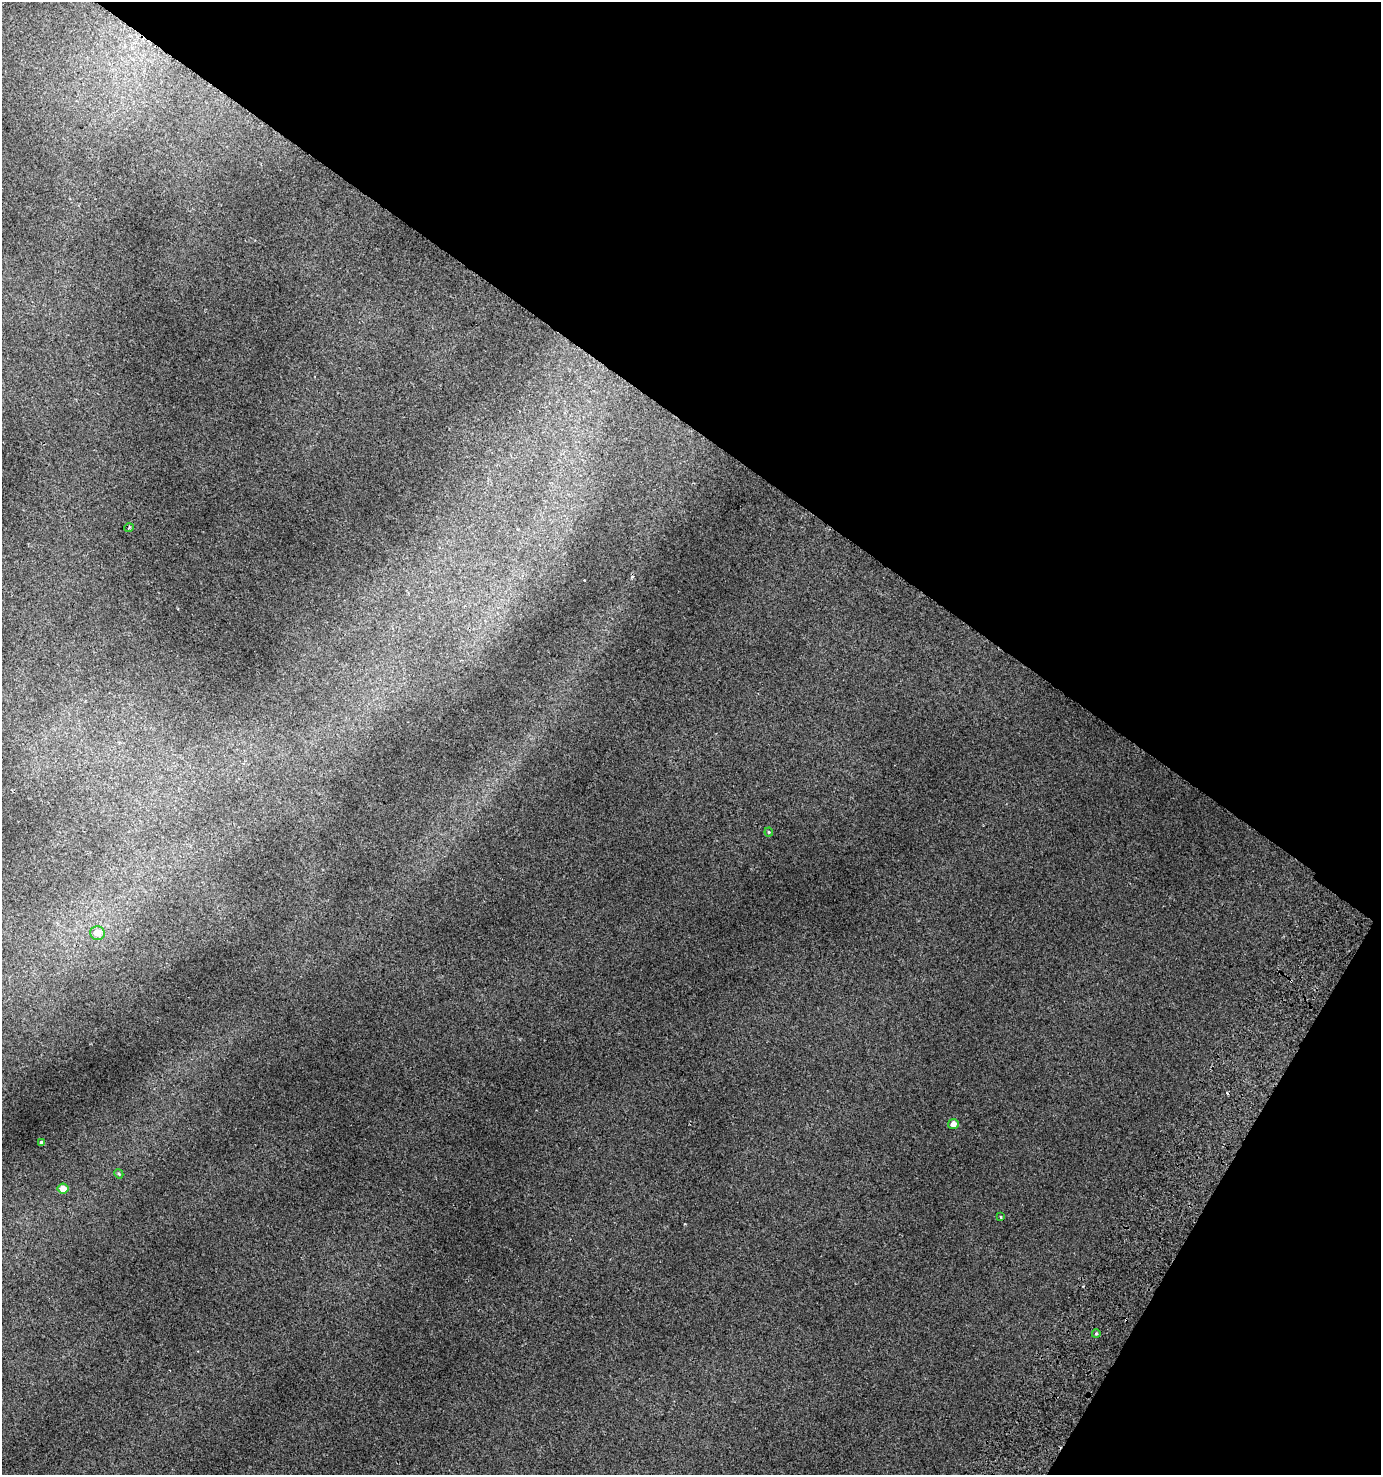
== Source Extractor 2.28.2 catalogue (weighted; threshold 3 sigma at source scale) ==
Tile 8 of 4 x 4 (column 4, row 2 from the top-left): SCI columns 4390-5768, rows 2998-4470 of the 6088 x 5990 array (HDU 1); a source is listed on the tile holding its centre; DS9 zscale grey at full resolution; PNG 1383 x 1477 px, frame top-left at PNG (2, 2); each listed source drawn as its Kron ellipse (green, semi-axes under 4 px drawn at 4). Shown black and unused: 34% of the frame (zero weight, under 2 of 3 exposures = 4% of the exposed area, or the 3 px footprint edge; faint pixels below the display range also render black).
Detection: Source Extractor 2.28.2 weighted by HDU 2 'WHT'; one run over the whole footprint, this tile lists its part. Background 0.0164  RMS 0.0048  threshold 0.0215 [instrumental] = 3 sigma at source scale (4.5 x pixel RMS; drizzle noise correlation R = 1.50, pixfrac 1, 0.0396/0.0396 arcsec/px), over >= 5 px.
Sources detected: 13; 4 cosmic-ray / hot-pixel residue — neither listed nor drawn; the other 9 listed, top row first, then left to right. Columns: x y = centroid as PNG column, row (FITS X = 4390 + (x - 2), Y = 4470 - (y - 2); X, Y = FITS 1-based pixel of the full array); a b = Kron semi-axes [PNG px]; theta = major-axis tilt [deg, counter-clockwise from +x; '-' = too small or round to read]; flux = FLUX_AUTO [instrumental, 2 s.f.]
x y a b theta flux
129 528 5 3 - 0.46
769 832 4 4 - 0.46
97 933 7 7 - 4.3
953 1124 5 5 - 3
41 1143 3 3 - 0.87
119 1174 5 3 - 0.49
63 1189 5 5 - 3.6
1001 1217 3 2 - 0.51
1096 1334 4 3 - 0.43